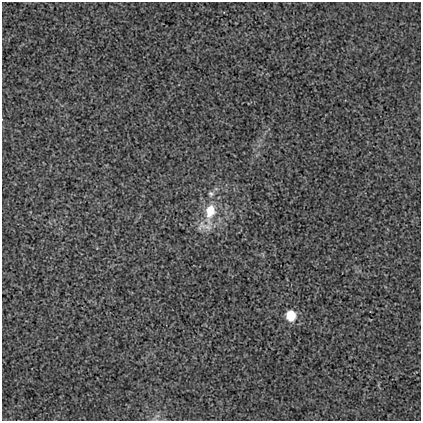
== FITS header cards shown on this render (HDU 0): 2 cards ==
NAXIS1  =                  419
NAXIS2  =                  419

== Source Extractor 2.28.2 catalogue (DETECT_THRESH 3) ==
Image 419 x 419 px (HDU 0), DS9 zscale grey, 1 PNG px = 1 image px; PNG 423 x 423 px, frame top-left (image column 1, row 419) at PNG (2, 2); no overlay
Background 0.00162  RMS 0.019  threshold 0.0575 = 3 sigma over >= 5 px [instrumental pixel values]
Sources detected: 4; all 4 listed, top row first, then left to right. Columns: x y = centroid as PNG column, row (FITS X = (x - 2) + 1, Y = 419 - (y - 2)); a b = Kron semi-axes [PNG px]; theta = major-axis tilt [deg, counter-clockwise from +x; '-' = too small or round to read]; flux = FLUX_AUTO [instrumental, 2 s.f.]
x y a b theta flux
211 194 7 6 - 3.1
210 212 25 13 80 40
291 315 10 9 - 24
157 416 7 4 18 2.8